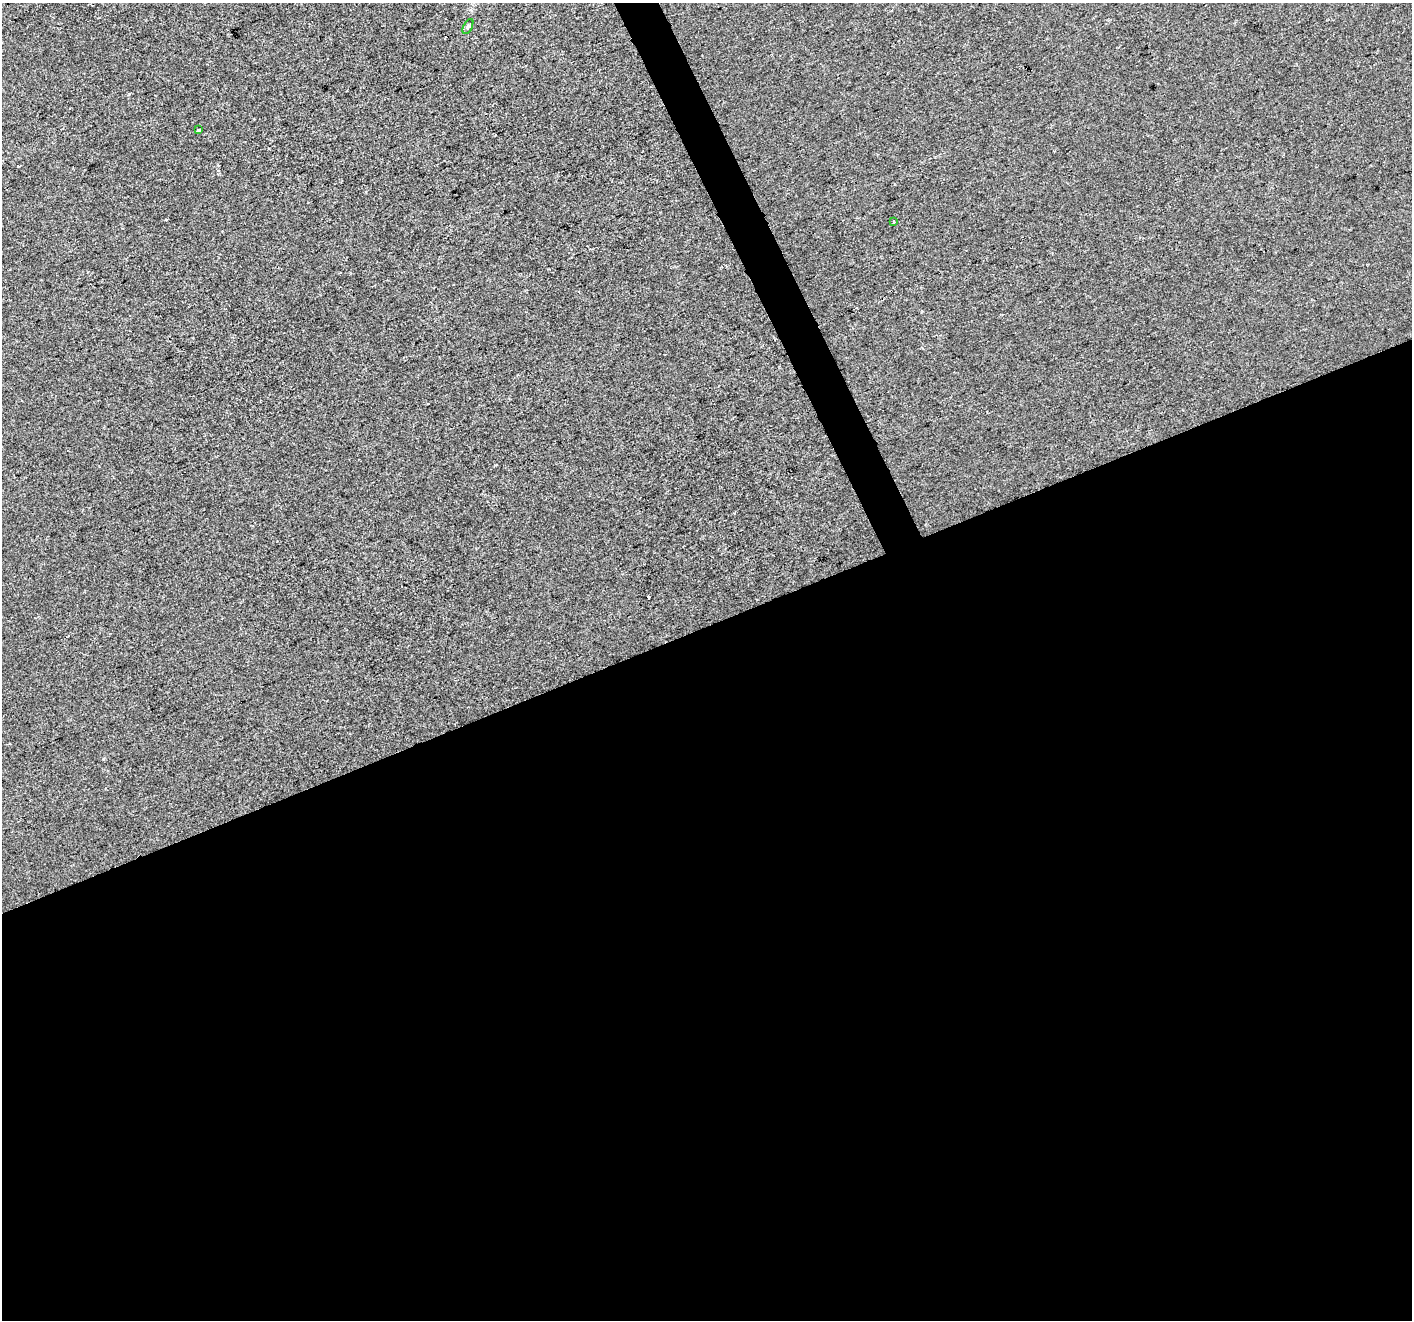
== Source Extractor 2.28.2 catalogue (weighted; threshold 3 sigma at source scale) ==
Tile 15 of 4 x 4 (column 3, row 4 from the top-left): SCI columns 2824-4233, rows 145-1462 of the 5644 x 5504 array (HDU 1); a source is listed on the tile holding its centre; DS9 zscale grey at full resolution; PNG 1414 x 1322 px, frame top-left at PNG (2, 3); each listed source drawn as its Kron ellipse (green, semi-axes under 4 px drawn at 4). Shown black and unused: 54% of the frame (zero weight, under 2 of 3 exposures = <1% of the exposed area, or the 3 px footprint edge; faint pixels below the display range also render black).
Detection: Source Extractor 2.28.2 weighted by HDU 2 'WHT'; one run over the whole footprint, this tile lists its part. Background -3.68e-04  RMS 0.0056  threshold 0.0253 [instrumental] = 3 sigma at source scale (4.5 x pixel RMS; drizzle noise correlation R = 1.50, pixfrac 1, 0.0396/0.0396 arcsec/px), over >= 5 px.
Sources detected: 5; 2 cosmic-ray / hot-pixel residue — neither listed nor drawn; the other 3 listed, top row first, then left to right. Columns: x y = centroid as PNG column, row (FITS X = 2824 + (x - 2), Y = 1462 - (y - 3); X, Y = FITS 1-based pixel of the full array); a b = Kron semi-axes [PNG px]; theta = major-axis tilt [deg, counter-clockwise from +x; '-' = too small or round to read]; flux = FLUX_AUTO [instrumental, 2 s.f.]
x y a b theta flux
468 26 8 4 62 1
198 130 3 3 - 1.8
893 222 3 3 - 1.9